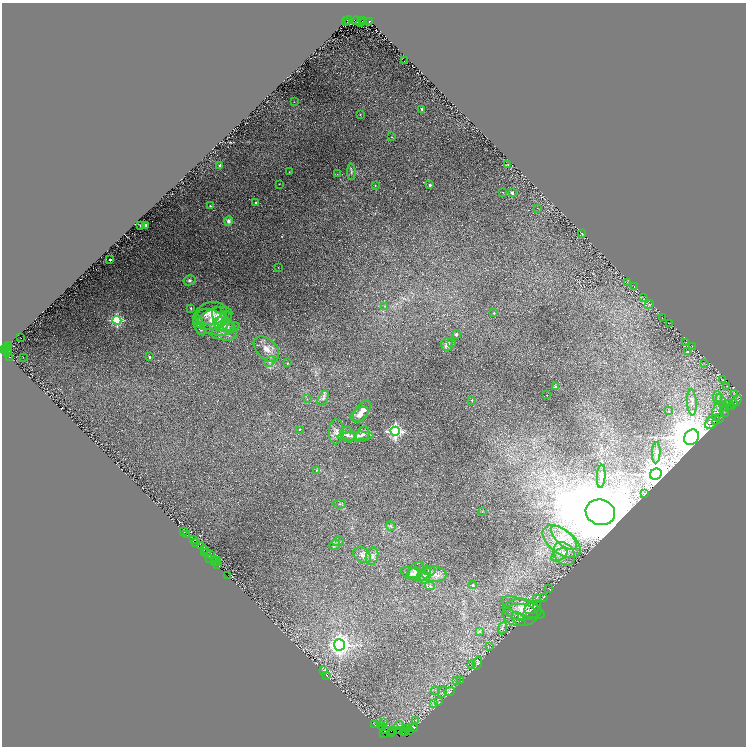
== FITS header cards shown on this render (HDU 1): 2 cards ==
NAXIS1  =                 1488
NAXIS2  =                 1488

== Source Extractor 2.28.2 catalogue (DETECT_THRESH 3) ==
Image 1488 x 1488 px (HDU 1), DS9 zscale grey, zoomed out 1/2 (1 PNG px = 2 x 2 image px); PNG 748 x 748 px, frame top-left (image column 1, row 1487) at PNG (2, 3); each listed source drawn as its Kron ellipse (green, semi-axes under 4 px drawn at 4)
Background 0.0703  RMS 0.01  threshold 0.0304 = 3 sigma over >= 5 px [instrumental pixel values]
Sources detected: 250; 68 cannot appear on this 1/2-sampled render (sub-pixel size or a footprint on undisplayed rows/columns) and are neither listed nor drawn; the other 182 listed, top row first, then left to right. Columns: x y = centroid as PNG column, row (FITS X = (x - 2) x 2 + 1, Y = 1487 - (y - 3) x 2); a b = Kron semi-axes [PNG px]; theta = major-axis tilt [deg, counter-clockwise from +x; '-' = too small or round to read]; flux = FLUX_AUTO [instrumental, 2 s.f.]
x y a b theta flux
348 20 4 2 - 180
346 21 2 1 - 6.4
356 21 4 2 - 91
362 21 2 1 - 68
370 21 3 2 - 100
360 22 2 1 - 6.6
364 22 2 1 - 13
404 61 2 1 - 0.6
294 102 2 1 - 0.63
422 109 2 2 - 4.3
360 114 2 2 - 1
392 137 2 2 - 1.4
508 164 2 1 - 0.66
220 165 2 2 - 7.7
289 172 2 2 - 0.72
351 172 8 3 -90 3.4
337 174 3 2 - 0.86
279 184 2 2 - 0.6
375 185 2 2 - 1.6
430 185 2 2 - 5.3
503 192 2 1 - 0.59
512 193 2 2 - 14
256 203 2 2 - 7.1
210 206 2 2 - 3.7
537 208 2 1 - 0.34
228 221 5 4 - 6.9
141 225 3 2 - 2.6
145 225 2 2 - 7.9
582 234 4 2 - 1.3
110 259 2 2 - 6
278 268 2 1 - 0.37
189 280 6 5 - 4.7
627 282 2 1 - 0.34
634 286 4 1 - 0.88
644 297 3 2 - 0.86
649 305 5 2 - 1.6
385 306 3 2 - 1.1
191 308 4 3 - 1.5
494 313 2 2 - 2
211 314 16 11 14 21
219 317 10 6 -71 11
662 318 2 1 - 3.3
214 319 19 10 22 31
117 320 4 4 - 180
223 321 11 6 57 8.9
670 323 3 1 - 0.74
199 325 11 5 -70 7.3
217 325 22 12 -32 42
224 325 11 6 -24 12
227 325 6 5 - 5.6
200 328 7 4 -60 5.1
226 329 14 5 18 13
456 334 2 2 - 7.6
21 338 2 1 - 0.44
451 342 3 3 - 1.7
686 342 2 1 - 0.38
447 344 6 5 - 11
8 345 4 2 - 19
692 346 3 1 - 0.64
6 348 2 2 - 85
4 349 3 2 - 72
266 349 15 10 -45 21
7 350 5 2 - 33
687 352 2 2 - 6.3
7 353 3 2 - 74
10 357 2 2 - 140
23 357 2 1 - 0.51
150 357 2 2 - 5.4
270 361 6 4 48 5.8
287 363 2 2 - 1.6
704 363 2 2 - 0.65
722 380 3 2 - 0.88
727 386 2 1 - 0.67
556 387 2 2 - 19
734 394 3 2 - 1.5
547 395 2 1 - 0.93
323 398 8 4 63 6.1
717 398 7 3 -84 4.1
307 399 2 1 - 0.52
472 400 3 3 - 2.6
737 401 6 2 53 1.4
692 402 13 4 -87 11
722 402 9 3 -67 4.9
727 404 4 3 - 2.1
733 404 3 3 - 1.3
731 406 3 2 - 1.1
362 411 13 6 56 18
669 411 3 2 - 1
718 411 10 5 74 10
724 412 5 2 - 1.5
360 414 10 6 33 11
718 419 7 2 39 2.5
712 422 8 5 42 7.4
299 429 2 2 - 1.7
395 431 4 4 - 530
336 432 12 7 87 12
363 434 8 6 62 6.5
348 435 8 6 -55 7.1
356 436 18 4 2 12
691 437 8 6 48 8700
656 453 10 3 87 3.9
316 470 3 3 - 1.6
656 474 6 5 - 3300
601 476 11 3 86 6.3
644 494 3 2 - 0.83
340 504 6 3 -1 2.6
482 512 3 2 - 0.88
600 512 15 12 -19 18000
391 526 5 2 - 2.2
184 531 2 1 - 3.1
186 534 2 1 - 1.2
564 538 16 7 -41 30
193 539 2 1 - 5.1
338 542 6 3 21 2.9
561 542 22 12 -38 54
196 543 3 1 - 11
334 545 6 4 37 3.3
200 546 2 1 - 4.3
204 549 2 2 - 3.9
204 552 3 1 - 5.5
206 552 2 2 - 26
564 554 12 9 -53 23
211 555 3 3 - 26
362 555 10 7 -36 8.7
559 555 9 5 35 10
372 556 9 6 74 8.1
210 558 2 1 - 11
215 560 2 2 - 5.8
216 561 4 2 - 17
214 562 2 2 - 19
218 564 3 2 - 41
416 570 9 6 43 7
430 571 6 4 10 3.4
411 573 10 6 -21 6.3
415 574 7 6 - 8.5
434 574 13 7 -6 15
425 575 9 5 77 6.8
227 576 2 1 - 4.3
422 576 7 4 21 5.1
473 585 4 3 - 2.7
430 586 5 4 - 3.3
549 588 3 2 - 0.6
543 597 2 2 - 2.7
536 598 2 2 - 0.53
523 607 23 8 -21 22
533 607 9 5 31 5
522 610 19 10 -5 25
520 615 17 11 -2 18
521 618 2 2 - 2.3
519 619 8 5 -46 4.3
502 628 6 3 69 3.7
480 631 4 2 - 1.8
339 645 6 5 - 1000
490 647 3 2 - 1.1
478 663 6 4 76 3
471 664 2 2 - 0.73
323 670 4 2 - 0.98
326 675 3 2 - 1.6
457 681 3 2 - 0.81
460 681 2 1 - 1.6
435 690 4 3 - 2.7
442 692 6 2 59 2.7
449 692 5 3 - 2.8
439 702 3 2 - 1
434 704 4 3 - 2.3
415 720 2 2 - 0.86
383 723 4 2 - 1.1
375 725 3 1 - 85
399 725 4 2 - 1.7
381 726 2 1 - 86
383 728 2 1 - 88
413 728 4 3 - 120
408 729 3 1 - 8.2
385 730 2 2 - 91
392 730 2 1 - 41
391 731 2 1 - 32
400 731 2 2 - 97
409 731 2 1 - 5.7
406 732 3 3 - 5.1
384 733 3 2 - 48
403 733 2 1 - 6.5
391 734 2 1 - 59
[68 sub-pixel or undisplayed-footprint detections neither listed nor drawn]